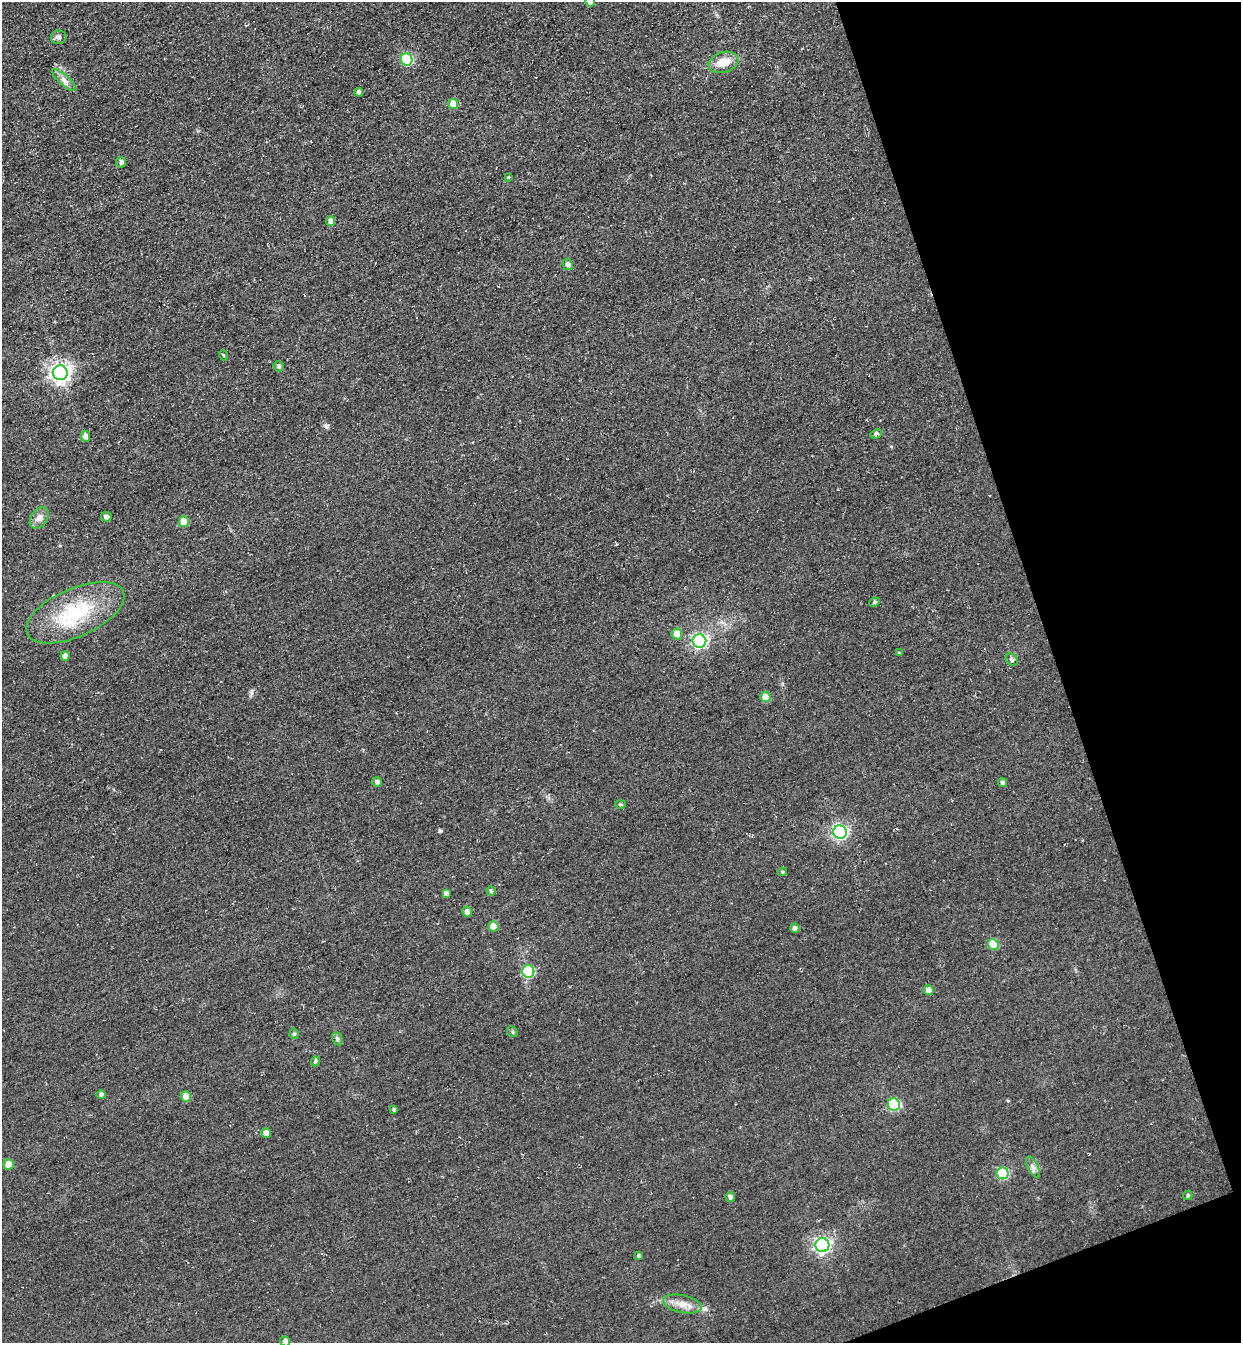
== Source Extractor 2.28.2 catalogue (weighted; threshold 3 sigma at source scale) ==
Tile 12 of 4 x 4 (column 4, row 3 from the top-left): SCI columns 4030-5268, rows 1405-2745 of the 5451 x 5491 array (HDU 1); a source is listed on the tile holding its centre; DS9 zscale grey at full resolution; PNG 1243 x 1345 px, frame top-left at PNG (2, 2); each listed source drawn as its Kron ellipse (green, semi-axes under 4 px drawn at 4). Shown black and unused: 17% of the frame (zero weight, under 3 of 4 exposures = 7% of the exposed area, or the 3 px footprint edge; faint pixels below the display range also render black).
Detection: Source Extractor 2.28.2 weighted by HDU 2 'WHT'; one run over the whole footprint, this tile lists its part. Background 0.0477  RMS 0.017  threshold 0.0769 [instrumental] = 3 sigma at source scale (4.5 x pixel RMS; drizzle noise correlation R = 1.50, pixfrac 1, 0.05/0.05 arcsec/px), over >= 5 px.
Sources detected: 58; all 58 listed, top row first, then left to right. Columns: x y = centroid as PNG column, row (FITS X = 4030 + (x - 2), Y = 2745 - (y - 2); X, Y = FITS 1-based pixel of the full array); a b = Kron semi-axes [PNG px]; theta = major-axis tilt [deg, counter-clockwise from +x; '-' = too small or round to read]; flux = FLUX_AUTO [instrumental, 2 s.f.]
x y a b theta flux
590 2 5 5 - 12
59 37 8 6 13 4.6
407 59 6 5 - 130
724 62 15 10 17 27
64 80 15 5 -42 9.1
359 92 4 4 - 5.3
453 104 5 5 - 29
121 162 5 5 - 5
508 177 4 4 - 1.6
331 221 5 4 - 8.5
568 264 6 5 - 6.1
223 355 5 3 - 1.4
279 366 5 5 - 3.4
60 373 7 7 - 950
876 434 6 4 27 4.1
85 436 5 5 - 9.6
106 517 5 4 - 5.4
39 518 12 8 54 9.4
184 522 5 5 - 23
874 602 5 4 - 2.5
75 613 53 24 24 130
677 634 5 5 - 22
699 641 7 6 - 340
899 653 4 4 - 1.4
65 656 5 4 - 10
1012 659 7 5 -46 4.9
765 697 5 5 - 20
377 782 5 5 - 4.8
1002 782 4 4 - 3.6
620 804 5 4 - 2.2
840 832 7 6 - 380
783 872 4 4 - 2.3
491 891 4 4 - 2.5
446 893 4 4 - 5.6
467 912 5 5 - 10
493 926 5 5 - 22
795 928 4 4 - 8.7
993 944 5 5 - 56
528 971 6 6 - 160
929 990 5 5 - 17
512 1032 6 5 - 2.8
294 1034 5 4 - 2.8
337 1039 7 5 -61 3.1
315 1061 5 4 - 2.8
101 1095 5 4 - 4.6
186 1097 5 5 - 24
894 1104 6 6 - 150
394 1109 3 3 - 2.6
266 1133 5 4 - 8.2
9 1164 5 5 - 23
1033 1167 11 5 -63 6.1
1003 1173 6 6 - 120
1188 1195 5 4 - 3.2
730 1197 5 5 - 6.9
822 1245 7 7 - 550
639 1256 4 4 - 3.3
682 1304 20 8 -13 19
285 1341 5 5 - 6.6
Overlapping masked pixels (flux is a lower limit): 1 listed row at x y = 60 373
Isophote crosses this tile's border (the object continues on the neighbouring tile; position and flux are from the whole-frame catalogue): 2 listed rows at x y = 590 2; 285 1341
Unlisted compact peaks at least as high as the median listed source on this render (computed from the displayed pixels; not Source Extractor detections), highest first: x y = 440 831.